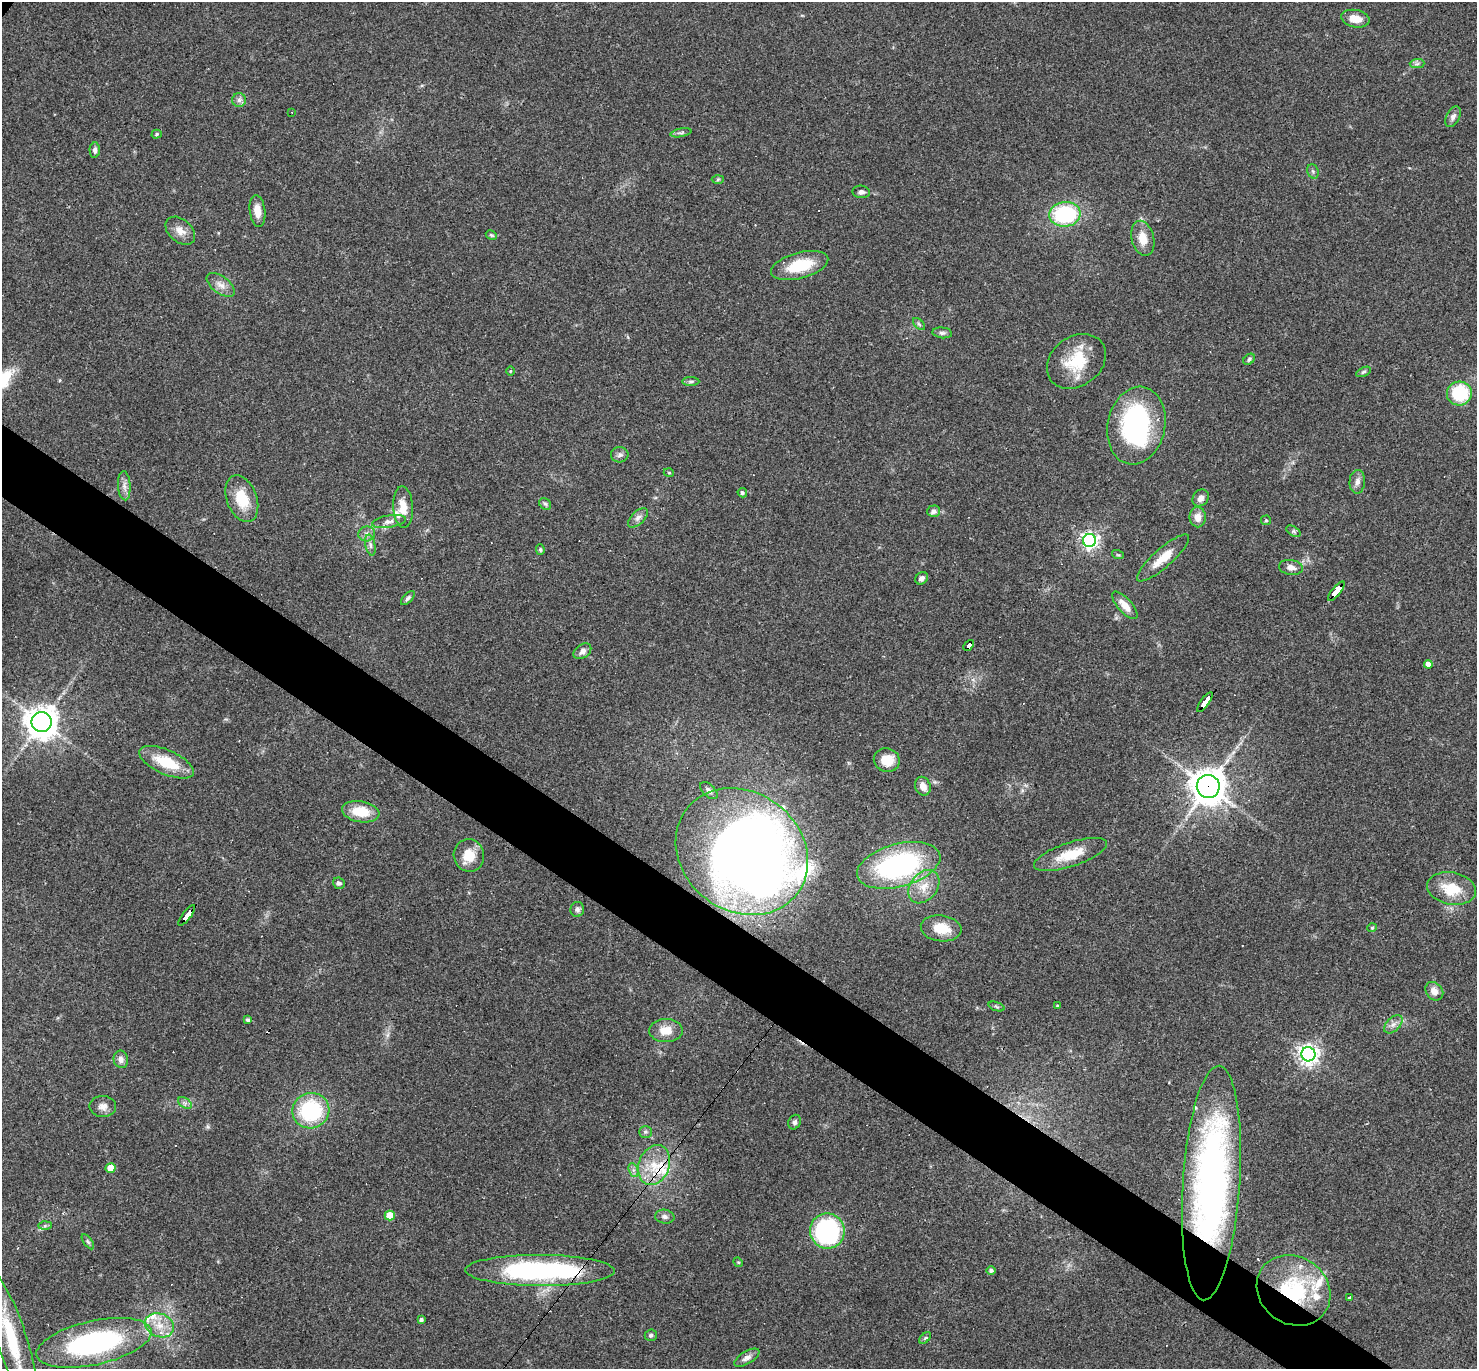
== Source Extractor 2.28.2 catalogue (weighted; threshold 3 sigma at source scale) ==
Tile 6 of 4 x 4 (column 2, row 2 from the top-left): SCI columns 1476-2950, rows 3025-4391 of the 5901 x 5907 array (HDU 1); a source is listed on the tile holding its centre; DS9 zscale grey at full resolution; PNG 1479 x 1371 px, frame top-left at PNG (2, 2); each listed source drawn as its Kron ellipse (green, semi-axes under 4 px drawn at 4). Shown black and unused: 5% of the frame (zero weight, under 3 of 4 exposures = <1% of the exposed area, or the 3 px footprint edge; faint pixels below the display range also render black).
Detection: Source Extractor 2.28.2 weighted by HDU 2 'WHT'; one run over the whole footprint, this tile lists its part. Background 0.0572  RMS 0.0052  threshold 0.0232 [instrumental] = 3 sigma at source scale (4.5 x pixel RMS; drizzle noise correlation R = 1.50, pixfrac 1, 0.05/0.05 arcsec/px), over >= 5 px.
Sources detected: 120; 2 inside a brighter object's white glare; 2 cosmic-ray / hot-pixel residue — neither listed nor drawn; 7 inside a brighter listed object's ellipse — not listed separately; the other 109 listed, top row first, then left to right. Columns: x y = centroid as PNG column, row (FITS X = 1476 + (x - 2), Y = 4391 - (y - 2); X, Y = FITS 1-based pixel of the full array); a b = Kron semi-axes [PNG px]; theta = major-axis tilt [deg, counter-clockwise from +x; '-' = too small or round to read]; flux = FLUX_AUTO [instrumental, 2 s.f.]
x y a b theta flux
1355 19 14 8 -11 6.3
1417 64 7 4 1 1.1
239 100 7 7 - 1.9
292 112 2 2 - 0.32
1453 117 11 6 61 2.2
681 133 11 3 11 1.1
157 134 5 4 - 0.75
95 150 7 5 -89 1.5
1313 171 7 5 -69 1
718 180 6 4 2 0.76
861 192 9 6 -6 1.9
257 211 16 7 -82 5.3
1065 214 15 12 6 45
180 231 17 11 -40 5
491 235 6 4 -30 0.79
1143 238 18 11 -75 7.8
800 265 29 13 15 19
221 285 16 8 -37 4
919 324 7 4 -45 0.95
942 333 10 5 -5 1.5
1249 359 6 5 - 1.2
1076 361 32 24 36 22
510 371 4 3 - 0.43
1363 372 8 4 27 0.92
691 381 9 4 0 1
1459 393 12 12 - 30
1136 426 39 29 78 76
620 455 9 7 1 1.8
669 473 5 3 - 0.46
1357 482 12 8 86 2.5
124 486 14 6 -86 2.8
742 493 5 4 - 1.1
1201 498 9 7 53 2.7
242 499 24 15 -70 15
545 504 6 5 - 0.94
403 507 20 10 -87 7.6
934 511 6 5 - 1.9
1198 517 10 8 -89 4.9
638 518 12 6 43 2.3
1266 520 5 5 - 0.63
389 521 17 6 9 2.8
1293 531 8 4 -32 1
367 534 8 7 - 2.2
1089 540 6 6 - 180
370 545 10 5 -79 1.8
540 550 5 4 - 0.65
1118 555 6 3 -18 0.64
1163 558 34 9 41 10
1291 567 12 7 -8 3.4
922 578 7 5 42 2.2
1336 591 12 4 50 140
408 598 9 4 46 1.3
1125 605 17 7 -48 5.9
969 645 6 4 48 54
582 651 10 6 37 2.5
1428 664 4 4 - 4.3
1205 702 12 3 53 200
42 722 10 10 - 760
887 760 13 12 - 9
166 762 29 12 -24 18
923 786 9 7 -69 4.2
1208 786 11 11 - 950
709 790 10 6 -45 1.9
361 812 19 10 -10 13
742 852 70 59 -37 630
1070 854 38 12 18 14
469 855 16 15 - 10
899 865 43 21 15 99
339 883 6 5 - 1.5
924 887 18 13 52 8.7
1452 889 24 16 -10 15
577 909 7 7 - 1.6
187 915 12 3 52 120
941 928 20 13 -7 11
1372 928 5 4 - 0.59
1434 991 10 8 -50 3.9
1057 1006 4 3 - 0.49
996 1007 8 3 -19 0.88
248 1020 4 4 - 1.2
1393 1024 11 6 44 2.5
666 1030 17 11 -1 7.3
1308 1054 7 7 - 290
121 1059 9 7 -79 2.5
185 1103 7 5 -34 1.4
103 1106 13 10 -1 3.5
311 1111 18 17 - 43
795 1122 7 6 - 1.2
645 1132 6 5 - 1.2
654 1165 20 15 69 14
111 1168 5 5 - 11
633 1170 7 4 -71 1.3
1211 1183 117 28 86 220
390 1215 5 5 - 13
665 1217 10 7 -8 2
45 1226 7 4 1 1
827 1231 17 17 - 64
88 1242 8 4 -54 0.96
738 1262 5 4 - 0.53
540 1270 75 15 0 100
991 1270 4 4 - 1.5
1294 1290 38 33 -36 52
1350 1298 3 3 - 3.5
421 1320 4 3 - 1.3
159 1325 15 11 -24 8.3
651 1335 6 5 - 0.98
11 1337 71 15 -72 34
925 1338 7 4 44 0.88
94 1343 59 22 12 98
747 1358 14 6 31 2.5
Overlapping masked pixels (flux is a lower limit): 8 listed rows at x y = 1336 591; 969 645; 1205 702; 1208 786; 187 915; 1211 1183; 540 1270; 1294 1290
Isophote crosses this tile's border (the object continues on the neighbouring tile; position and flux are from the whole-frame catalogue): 1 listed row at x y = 11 1337